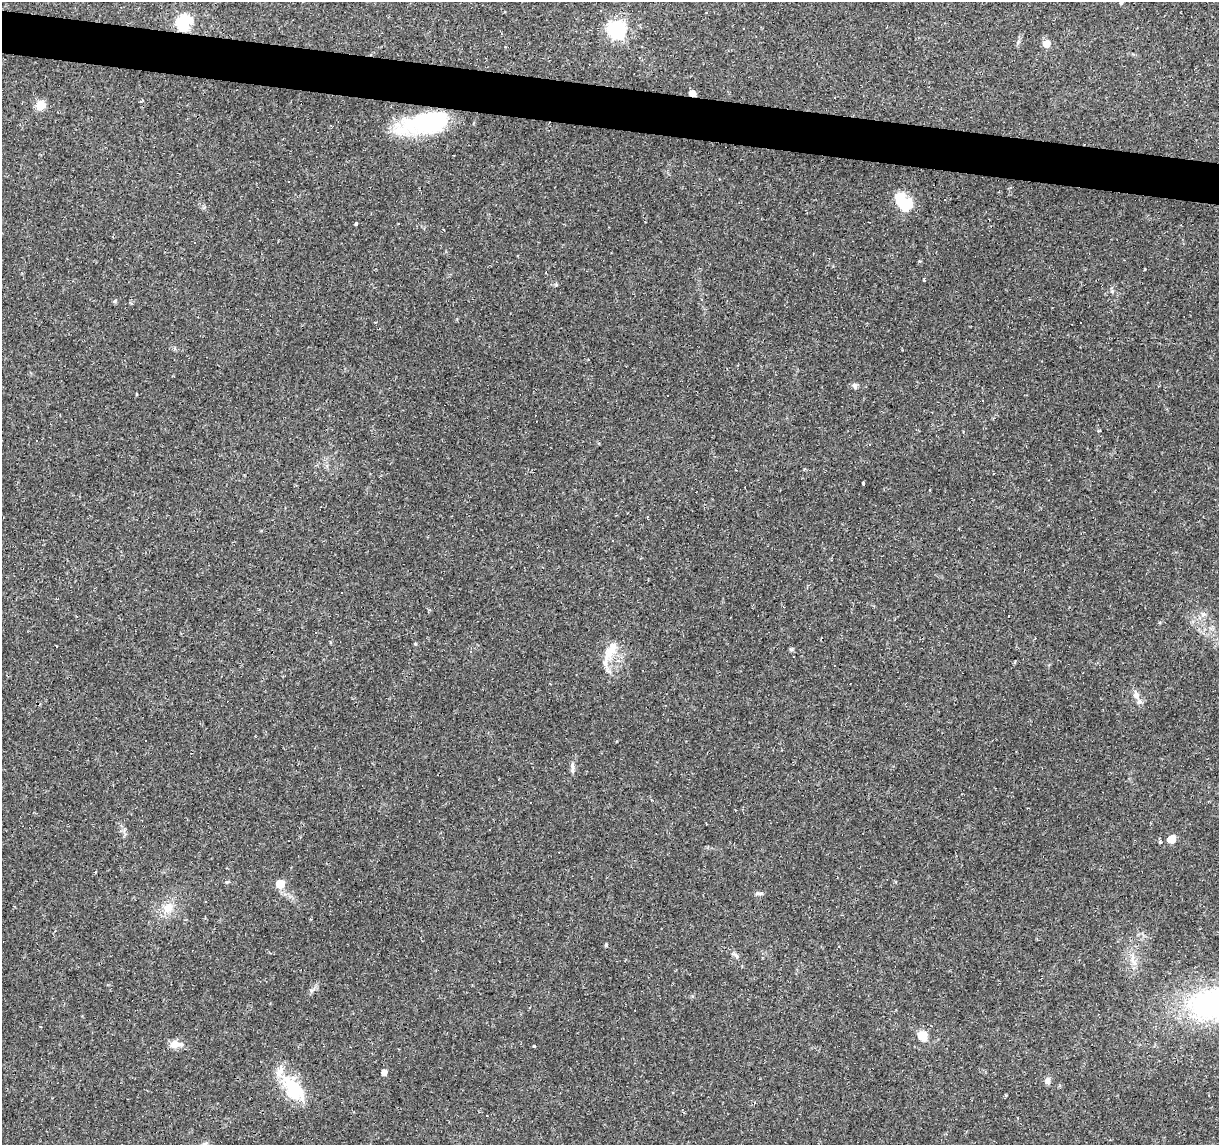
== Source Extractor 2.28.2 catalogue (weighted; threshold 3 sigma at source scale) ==
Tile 11 of 4 x 4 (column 3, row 3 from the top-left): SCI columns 2437-3653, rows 1426-2568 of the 4869 x 5077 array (HDU 1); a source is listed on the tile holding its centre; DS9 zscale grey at full resolution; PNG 1221 x 1147 px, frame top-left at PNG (2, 2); no overlay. Shown black and unused: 4% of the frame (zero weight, under 2 of 3 exposures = <1% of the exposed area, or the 3 px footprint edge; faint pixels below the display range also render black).
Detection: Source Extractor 2.28.2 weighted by HDU 2 'WHT'; one run over the whole footprint, this tile lists its part. Background 0.0556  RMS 0.0046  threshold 0.0207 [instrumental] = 3 sigma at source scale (4.5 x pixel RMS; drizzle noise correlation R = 1.50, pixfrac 1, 0.0396/0.0396 arcsec/px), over >= 5 px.
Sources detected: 91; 1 inside a brighter object's white glare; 37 cosmic-ray / hot-pixel residue — not listed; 3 inside a brighter listed object's ellipse — not listed separately; the other 50 listed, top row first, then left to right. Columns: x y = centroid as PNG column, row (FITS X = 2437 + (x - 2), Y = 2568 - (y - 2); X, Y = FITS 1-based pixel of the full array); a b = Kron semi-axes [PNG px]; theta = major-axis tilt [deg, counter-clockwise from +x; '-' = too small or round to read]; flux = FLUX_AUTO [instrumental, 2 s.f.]
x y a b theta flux
1121 2 3 3 - 5.4
601 10 3 3 - 0.42
707 13 3 3 - 0.42
184 22 7 6 - 63
743 28 3 2 - 0.68
617 30 7 7 - 130
1047 44 6 5 - 6
692 93 5 4 - 3.2
41 105 10 9 - 5.2
425 123 53 20 12 51
945 199 3 3 - 0.87
906 204 17 13 11 12
356 224 4 3 - 0.73
399 224 3 2 - 0.48
195 242 3 3 - 0.71
924 280 3 2 - 0.6
702 299 3 3 - 0.37
115 301 6 4 71 0.56
855 386 8 6 -75 1.4
1099 431 5 2 - 0.5
863 483 4 2 - 0.61
929 490 3 2 - 0.46
1204 614 7 6 - 1.3
415 644 5 3 - 0.43
57 646 3 2 - 0.55
791 650 6 4 -1 0.67
609 653 20 13 72 8.3
1136 695 9 8 - 2.3
145 740 3 2 - 0.48
572 766 11 6 -89 1.7
651 800 3 3 - 0.46
489 830 2 2 - 0.29
1171 839 6 5 - 9.6
1160 842 3 3 - 1.3
227 882 5 5 - 0.61
280 884 5 5 - 12
759 893 14 4 0 1.1
168 908 15 12 50 6
606 945 4 3 - 1.1
736 956 9 5 -54 1.3
311 990 6 4 -19 0.65
1216 1003 50 28 13 110
40 1026 3 2 - 0.32
923 1036 11 10 - 6.1
174 1044 11 9 16 4.3
534 1046 3 3 - 0.62
384 1072 5 4 - 3.1
1047 1081 8 7 - 1.8
294 1089 36 18 -51 22
487 1116 3 2 - 0.48
Overlapping masked pixels (flux is a lower limit): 1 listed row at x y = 692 93
Isophote crosses this tile's border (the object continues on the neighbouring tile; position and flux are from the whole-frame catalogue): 2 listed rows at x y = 1121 2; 1216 1003
Unlisted compact peaks at least as high as the median listed source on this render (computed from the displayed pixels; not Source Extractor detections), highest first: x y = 556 285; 1145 269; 1112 291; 1006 1095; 1018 42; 204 207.